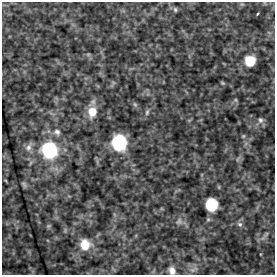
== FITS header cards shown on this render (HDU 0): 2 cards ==
NAXIS1  =                  273 / FITS: X Dimension
NAXIS2  =                  273 / FITS: Y Dimension

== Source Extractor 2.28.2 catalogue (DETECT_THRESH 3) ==
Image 273 x 273 px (HDU 0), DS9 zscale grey, 1 PNG px = 1 image px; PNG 277 x 277 px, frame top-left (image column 1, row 273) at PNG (2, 2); no overlay
Background 3860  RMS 110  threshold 328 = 3 sigma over >= 5 px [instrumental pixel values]
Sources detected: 21; all 21 listed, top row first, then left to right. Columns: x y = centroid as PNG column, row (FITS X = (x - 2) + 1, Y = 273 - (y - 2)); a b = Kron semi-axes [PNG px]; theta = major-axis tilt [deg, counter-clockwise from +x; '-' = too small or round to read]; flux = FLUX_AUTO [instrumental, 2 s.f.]
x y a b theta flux
175 9 6 5 - 12000
258 14 3 2 - 6100
250 61 8 7 - 220000
223 83 5 5 - 8000
236 100 6 4 -71 9200
135 104 6 5 - 12000
92 112 11 9 79 120000
147 112 8 5 74 16000
260 120 8 7 - 24000
57 132 9 7 -38 28000
243 136 5 5 - 8700
119 142 11 10 - 680000
28 147 10 8 50 33000
49 150 12 12 - 720000
24 184 9 4 -67 13000
211 204 9 8 - 400000
179 221 9 7 69 26000
240 224 7 6 - 20000
48 226 6 4 44 11000
85 245 10 9 - 150000
172 271 8 6 -63 45000
At the frame edge (FLAGS 8, measured only in part): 1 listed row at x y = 172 271